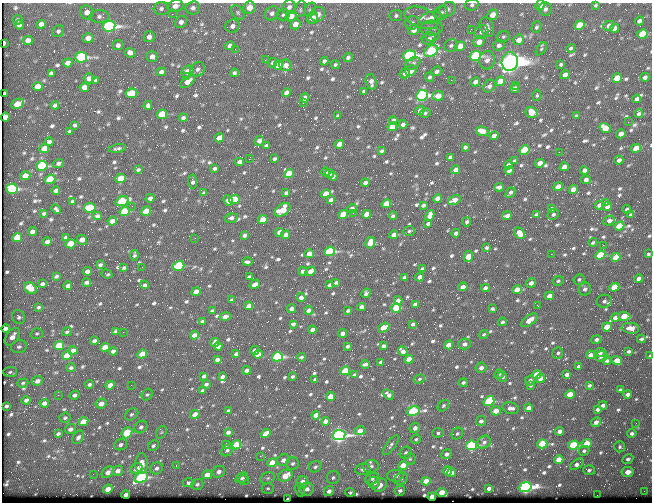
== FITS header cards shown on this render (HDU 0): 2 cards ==
NAXIS1  =                  650 / Width of table row in bytes
NAXIS2  =                  500 / Number of rows in table

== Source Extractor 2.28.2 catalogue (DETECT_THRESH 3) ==
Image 650 x 500 px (HDU 0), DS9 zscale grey, 1 PNG px = 1 image px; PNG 654 x 504 px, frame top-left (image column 1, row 500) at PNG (2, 3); each listed source drawn as its Kron ellipse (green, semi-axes under 4 px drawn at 4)
Background 356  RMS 1.4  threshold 4.27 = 3 sigma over >= 5 px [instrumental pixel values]
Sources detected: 803; of the 803, the 500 brightest by FLUX_AUTO listed and drawn (303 fainter detections omitted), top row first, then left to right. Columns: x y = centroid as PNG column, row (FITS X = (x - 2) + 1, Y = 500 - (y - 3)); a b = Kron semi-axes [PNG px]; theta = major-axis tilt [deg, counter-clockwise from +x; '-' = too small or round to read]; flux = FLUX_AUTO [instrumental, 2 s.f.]
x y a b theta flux
472 5 7 5 20 230
540 5 5 4 - 1200
596 5 4 3 - 150
175 6 8 6 17 490
289 7 7 6 - 370
193 8 7 6 - 320
249 8 6 6 - 1000
161 9 7 6 - 270
301 9 8 5 77 220
447 9 9 7 29 370
545 9 7 6 - 340
310 10 7 5 61 180
87 12 7 6 - 680
238 12 8 5 -50 220
272 13 8 6 46 320
441 13 7 6 - 350
172 14 2 2 - 420
318 14 8 7 - 570
283 15 6 5 - 210
492 15 6 5 - 970
99 16 10 6 -3 320
291 16 5 5 - 920
396 16 6 5 - 220
312 18 6 5 - 970
421 18 17 10 -21 790
431 18 11 6 13 600
18 20 5 5 - 170
639 21 4 4 - 310
181 22 6 5 - 390
412 23 7 6 - 280
41 24 5 4 - 400
295 24 5 5 - 840
19 25 5 4 - 340
579 25 5 4 - 3100
109 26 6 5 - 30000
232 26 7 6 - 380
609 26 6 5 - 560
487 27 10 7 -68 460
536 27 6 5 - 190
431 28 11 7 3 370
615 28 5 4 - 450
471 29 3 2 - 170
414 30 5 5 - 620
58 31 6 5 - 240
481 32 7 6 - 340
433 34 8 6 36 330
642 34 5 4 - 5000
149 37 5 5 - 450
503 37 6 5 - 180
88 38 5 5 - 660
429 38 7 5 19 280
28 40 5 4 - 570
519 40 6 5 - 760
479 42 6 5 - 800
4 43 4 3 - 320
118 45 5 5 - 320
451 45 7 6 - 230
499 45 6 5 - 330
230 46 5 4 - 360
460 46 5 4 - 1300
571 48 4 4 - 160
235 49 3 2 - 160
541 49 7 4 54 150
431 51 7 5 29 10000
130 53 5 4 - 610
409 56 6 5 - 24000
475 56 6 5 - 12000
81 57 6 5 - 14000
152 57 5 5 - 480
348 57 4 4 - 210
265 60 2 2 - 210
487 60 9 8 - 560
324 61 4 4 - 220
272 62 5 4 - 150
510 62 9 8 - 130000
68 63 5 4 - 560
413 63 8 5 29 260
561 64 4 3 - 180
278 65 5 4 - 2100
286 65 6 6 - 510
335 65 4 4 - 160
197 69 8 6 42 330
411 71 6 5 - 580
437 71 6 4 23 300
161 72 5 4 - 360
188 72 6 5 - 820
51 73 4 4 - 320
234 73 4 4 - 200
405 73 5 5 - 460
565 75 5 4 - 610
186 76 2 2 - 270
429 77 5 4 - 200
645 77 4 4 - 260
89 78 5 5 - 460
617 78 5 4 - 1500
96 80 4 4 - 240
451 80 2 2 - 830
188 81 8 4 39 680
500 81 5 4 - 1600
371 82 8 5 -73 460
475 82 5 4 - 430
516 85 3 2 - 280
38 86 5 4 - 1100
489 86 7 5 49 340
84 87 5 4 - 690
514 89 4 4 - 370
364 91 4 3 - 150
287 92 5 4 - 390
5 93 3 2 - 180
131 93 6 4 8 2100
422 95 6 5 - 22000
537 95 6 4 81 150
438 96 6 5 - 830
304 98 5 4 - 680
637 99 4 3 - 300
303 102 3 2 - 780
18 104 7 4 26 1700
55 105 4 3 - 210
148 105 4 4 - 370
420 111 4 4 - 470
532 112 6 5 - 1400
425 113 5 4 - 190
162 114 5 4 - 3800
639 114 4 4 - 210
338 116 4 3 - 160
576 116 4 3 - 190
5 117 4 4 - 410
183 118 4 3 - 220
393 121 4 4 - 340
628 122 2 2 - 320
403 124 4 3 - 340
75 125 4 3 - 150
392 127 5 4 - 1100
605 128 6 5 - 1600
70 131 3 3 - 160
482 131 6 4 -18 1300
621 134 5 4 - 700
494 136 4 4 - 620
219 138 5 4 - 790
259 141 5 4 - 480
49 142 4 3 - 230
339 144 4 4 - 740
266 146 4 3 - 220
465 147 4 3 - 220
117 148 8 3 10 220
636 148 5 4 - 2200
44 149 5 4 - 1400
524 150 5 4 - 3800
382 151 4 3 - 180
559 152 2 2 - 330
450 157 4 3 - 270
249 159 3 2 - 1100
274 159 4 3 - 170
619 160 4 4 - 410
514 161 4 3 - 190
239 162 4 4 - 440
58 163 6 4 20 280
540 163 5 4 - 870
508 165 4 3 - 320
42 166 6 5 - 9900
564 167 4 4 - 660
214 168 4 3 - 190
138 170 4 3 - 170
456 170 4 4 - 760
584 170 4 3 - 270
509 171 4 4 - 310
326 172 4 3 - 260
289 173 5 4 - 1900
329 173 5 4 - 330
25 176 5 4 - 1000
333 176 4 4 - 300
50 179 5 4 - 5300
121 179 5 4 - 2800
586 180 5 4 - 370
192 182 7 4 -86 270
365 183 4 3 - 350
499 187 5 4 - 310
558 187 5 4 - 1200
12 189 6 5 - 13000
56 190 4 3 - 240
573 190 4 4 - 660
204 193 4 3 - 230
286 193 4 3 - 220
510 193 6 3 48 270
326 194 5 4 - 1100
150 198 4 3 - 340
438 198 4 4 - 830
234 199 5 4 - 2700
228 200 6 4 -67 490
331 200 4 3 - 250
454 200 7 4 27 780
72 201 4 3 - 170
122 201 7 4 19 7200
605 202 4 3 - 270
386 204 5 4 - 2000
423 205 4 3 - 230
599 205 5 4 - 650
132 206 2 2 - 190
607 207 5 4 - 420
90 208 6 4 6 3900
352 208 5 4 - 370
56 209 5 3 - 220
551 209 4 3 - 210
627 209 4 3 - 270
282 210 9 5 35 2100
146 211 5 4 - 2000
125 212 5 4 - 5000
44 213 3 3 - 160
353 213 2 2 - 200
343 214 5 4 - 2300
366 214 4 4 - 870
553 214 6 5 - 290
507 215 5 3 - 420
536 215 4 3 - 270
631 215 4 3 - 200
98 216 4 4 - 330
393 216 4 3 - 190
430 216 5 4 - 1200
231 218 6 4 14 280
263 220 5 4 - 1600
112 221 5 4 - 630
609 221 6 4 27 470
467 222 4 3 - 240
428 224 4 3 - 220
619 226 5 4 - 2500
409 231 6 4 18 160
32 232 4 4 - 460
280 232 4 4 - 860
456 233 4 4 - 340
520 233 6 4 -48 930
244 235 4 3 - 260
286 235 4 4 - 480
394 235 4 4 - 610
17 237 5 4 - 2000
66 237 4 3 - 220
195 238 2 2 - 270
82 240 5 4 - 730
47 242 4 4 - 490
593 242 4 3 - 180
370 243 6 5 - 840
70 244 5 4 - 2800
603 245 2 2 - 430
486 248 3 3 - 160
330 251 5 4 - 9100
309 254 4 4 - 790
551 254 2 2 - 1000
648 254 3 3 - 160
134 255 5 3 - 180
600 255 5 4 - 4700
468 256 5 4 - 1500
616 257 5 4 - 2600
247 262 5 3 - 240
101 265 3 3 - 500
178 266 6 4 17 5600
142 267 2 2 - 210
124 268 4 3 - 160
422 269 4 3 - 200
87 271 4 4 - 450
302 271 4 4 - 220
310 271 5 4 - 430
107 274 6 3 -18 160
56 276 4 3 - 190
249 277 4 3 - 210
404 277 4 3 - 290
420 277 4 3 - 590
579 279 6 5 - 200
639 279 4 4 - 620
558 281 6 5 - 200
86 282 4 3 - 290
336 282 4 3 - 200
531 283 5 4 - 460
42 284 4 3 - 230
255 284 6 4 28 550
145 285 4 3 - 240
330 285 4 3 - 230
68 286 4 4 - 420
463 287 4 4 - 930
614 287 5 4 - 3400
30 288 7 5 -32 1100
485 288 4 4 - 500
585 289 6 6 - 350
517 290 5 4 - 1300
196 292 4 4 - 860
366 293 5 3 - 260
549 296 5 4 - 690
301 297 4 4 - 550
231 300 3 3 - 150
398 300 4 3 - 410
604 301 7 6 - 300
415 304 4 4 - 450
249 306 4 4 - 460
538 306 3 2 - 450
38 307 4 3 - 180
361 307 4 3 - 400
292 308 4 4 - 450
396 308 5 5 - 4100
492 309 3 3 - 160
309 310 4 3 - 430
212 311 4 3 - 200
348 311 4 3 - 180
225 316 5 3 - 480
624 316 6 4 -4 1800
19 317 7 6 - 260
615 318 5 4 - 650
529 320 9 5 37 1100
202 321 4 3 - 210
502 322 4 4 - 180
293 324 4 3 - 210
413 324 4 3 - 190
607 327 5 4 - 1700
6 328 4 4 - 280
384 328 6 4 31 1600
630 328 9 5 -4 820
312 330 4 4 - 480
67 332 5 4 - 170
115 332 4 3 - 230
123 332 2 2 - 350
342 333 4 4 - 430
37 334 6 5 - 170
484 334 5 4 - 160
194 335 4 4 - 770
12 337 10 6 53 890
596 339 5 4 - 290
641 339 4 3 - 210
94 341 4 4 - 310
215 342 5 4 - 530
464 344 6 5 - 420
449 345 4 4 - 1100
59 346 5 4 - 3500
218 346 4 4 - 380
347 346 4 3 - 210
383 346 4 3 - 280
19 347 8 6 13 320
105 347 5 4 - 1600
73 350 4 4 - 530
255 350 4 3 - 380
113 351 4 3 - 320
403 351 5 4 - 550
629 351 4 3 - 220
600 352 5 4 - 320
558 353 6 5 - 220
142 354 5 4 - 1400
236 354 4 3 - 250
258 354 5 4 - 1000
590 355 4 4 - 600
67 356 5 4 - 2000
601 356 6 5 - 390
650 356 3 3 - 170
277 357 5 4 - 12000
301 357 4 3 - 170
409 359 4 4 - 1600
217 360 4 3 - 340
617 360 5 4 - 1200
607 361 4 3 - 230
381 362 4 3 - 280
365 364 4 3 - 240
579 366 4 3 - 250
71 368 5 4 - 200
481 368 5 5 - 460
247 370 4 3 - 470
345 371 5 4 - 3100
10 372 7 5 4 190
499 374 5 4 - 170
537 374 5 4 - 2400
567 374 4 3 - 360
354 375 4 3 - 220
204 376 4 3 - 220
292 376 4 3 - 160
222 377 4 3 - 280
502 377 5 5 - 310
540 378 5 4 - 630
315 379 4 3 - 220
419 379 6 4 20 160
37 381 6 4 24 510
530 381 5 5 - 350
23 383 5 4 - 180
463 383 4 4 - 210
89 384 4 4 - 220
206 384 4 3 - 230
110 385 5 4 - 820
131 385 2 2 - 160
530 385 3 3 - 180
589 385 4 3 - 210
620 390 4 3 - 150
203 391 4 3 - 300
570 394 5 4 - 2000
628 394 4 3 - 440
58 395 2 2 - 380
75 395 5 4 - 300
147 395 6 5 - 180
388 395 6 4 -42 390
330 396 4 4 - 1200
26 400 4 4 - 330
489 401 6 4 35 6500
44 403 5 4 - 460
101 404 5 4 - 780
603 405 4 4 - 290
6 406 3 3 - 170
443 406 6 5 - 200
510 408 8 5 -14 510
528 408 4 4 - 630
597 409 4 3 - 240
228 411 4 3 - 240
413 411 6 4 8 9300
496 411 5 4 - 1400
131 414 7 5 36 220
195 414 5 4 - 870
316 415 4 4 - 830
65 418 5 5 - 190
325 421 4 4 - 640
481 421 5 4 - 330
83 422 5 4 - 1500
596 422 5 4 - 400
636 423 2 2 - 170
141 427 7 6 - 310
415 428 5 5 - 470
70 429 6 4 24 380
360 431 6 4 16 910
559 431 4 4 - 560
161 432 7 5 58 150
228 432 4 3 - 340
127 433 6 5 - 4700
438 433 6 4 3 190
632 433 5 4 - 240
58 434 4 3 - 230
266 434 5 4 - 1400
457 434 6 5 - 210
339 435 6 5 - 33000
78 437 7 5 56 330
416 439 5 4 - 160
484 442 7 6 - 290
587 443 5 4 - 1900
542 444 5 4 - 5800
120 445 7 5 22 300
227 445 4 3 - 150
236 445 5 4 - 3600
391 445 12 4 53 250
471 445 5 5 - 14000
573 445 5 4 - 8400
153 446 6 5 - 190
620 447 5 5 - 170
227 450 7 5 42 230
584 451 5 4 - 210
406 453 6 5 - 300
446 454 5 4 - 380
260 456 2 2 - 620
410 459 5 5 - 160
628 459 6 4 30 270
283 460 6 5 - 470
559 460 5 4 - 2100
142 463 10 6 90 1000
272 463 5 4 - 1700
292 463 6 6 - 240
577 464 8 4 32 430
403 465 5 4 - 1500
176 466 3 2 - 220
371 466 8 6 17 330
315 467 6 5 - 260
156 468 6 5 - 300
137 469 6 5 - 770
363 469 7 6 - 380
589 470 6 5 - 250
118 471 5 4 - 530
447 471 5 4 - 980
108 472 7 4 42 560
219 472 7 5 32 450
628 472 6 5 - 980
451 473 4 3 - 480
93 474 2 2 - 270
207 475 5 4 - 1400
285 476 8 5 27 1500
395 476 8 6 0 410
141 477 7 5 27 14000
242 478 7 5 31 240
268 478 7 5 22 230
333 478 7 6 - 250
372 479 7 5 17 260
401 479 7 5 40 260
244 480 5 5 - 200
426 481 4 4 - 1800
302 482 6 5 - 1000
188 483 6 4 0 280
374 483 6 5 - 630
197 484 6 5 - 260
380 485 7 6 - 730
525 487 6 5 - 29000
268 488 6 5 - 190
489 488 4 3 - 330
108 489 5 4 - 900
307 489 7 6 - 490
300 490 7 4 -76 180
329 491 5 4 - 440
400 491 5 5 - 230
644 491 2 2 - 430
350 492 5 4 - 170
442 492 5 4 - 1400
126 495 4 3 - 440
597 495 2 2 - 280
432 497 4 4 - 1500
288 499 3 3 - 370
At the frame edge (FLAGS 8, measured only in part): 5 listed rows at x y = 472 5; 540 5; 642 34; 4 43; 650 356
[303 fainter detections neither listed nor drawn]